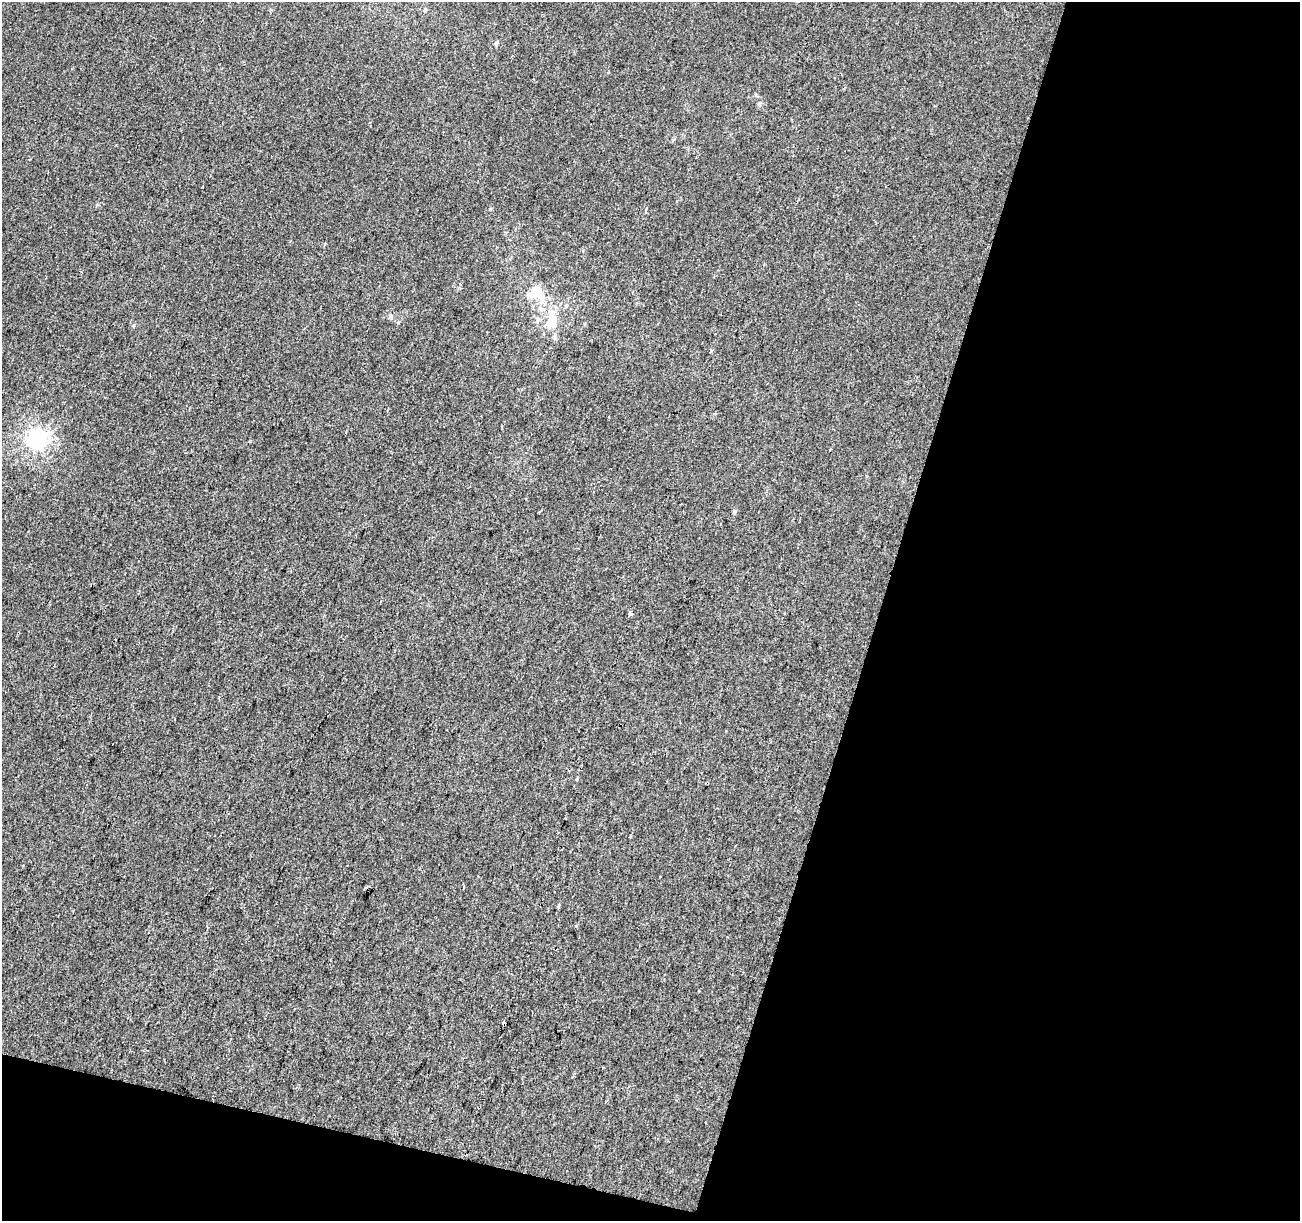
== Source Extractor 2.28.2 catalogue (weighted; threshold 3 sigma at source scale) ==
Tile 4 of 2 x 2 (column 2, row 2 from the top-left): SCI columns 1299-2596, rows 128-1346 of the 2596 x 2676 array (HDU 1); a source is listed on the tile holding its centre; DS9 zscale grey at full resolution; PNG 1302 x 1223 px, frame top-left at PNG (2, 2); no overlay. Shown black and unused: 36% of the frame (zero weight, under 2 of 3 exposures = <1% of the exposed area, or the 3 px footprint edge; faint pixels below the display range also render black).
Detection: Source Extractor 2.28.2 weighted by HDU 2 'WHT'; one run over the whole footprint, this tile lists its part. Background 0.00146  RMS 0.0069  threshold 0.0309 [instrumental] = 3 sigma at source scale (4.5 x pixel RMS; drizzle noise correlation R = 1.50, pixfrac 1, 0.0396/0.0396 arcsec/px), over >= 5 px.
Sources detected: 16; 1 cosmic-ray / hot-pixel residue — not listed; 2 inside a brighter listed object's ellipse — not listed separately; the other 13 listed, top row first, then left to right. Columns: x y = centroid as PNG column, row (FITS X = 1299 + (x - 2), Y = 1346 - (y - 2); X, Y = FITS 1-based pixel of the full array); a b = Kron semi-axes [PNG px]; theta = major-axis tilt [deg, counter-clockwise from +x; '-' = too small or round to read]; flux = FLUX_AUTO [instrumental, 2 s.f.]
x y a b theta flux
496 43 7 4 58 1.2
646 210 6 3 74 1.3
537 292 23 16 -42 19
390 316 6 5 - 1.2
551 323 20 16 58 14
711 351 4 3 - 1.2
36 439 8 7 - 210
735 512 6 5 - 1.3
630 613 4 3 - 4
576 779 3 3 - 2.9
463 886 4 2 - 0.74
558 905 4 3 - 2.8
504 1024 4 3 - 13
Overlapping masked pixels (flux is a lower limit): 1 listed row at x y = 504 1024
Unlisted compact peaks at least as high as the median listed source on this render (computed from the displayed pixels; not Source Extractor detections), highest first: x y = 250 441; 134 325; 490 209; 756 95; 759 104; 630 836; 97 205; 673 140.